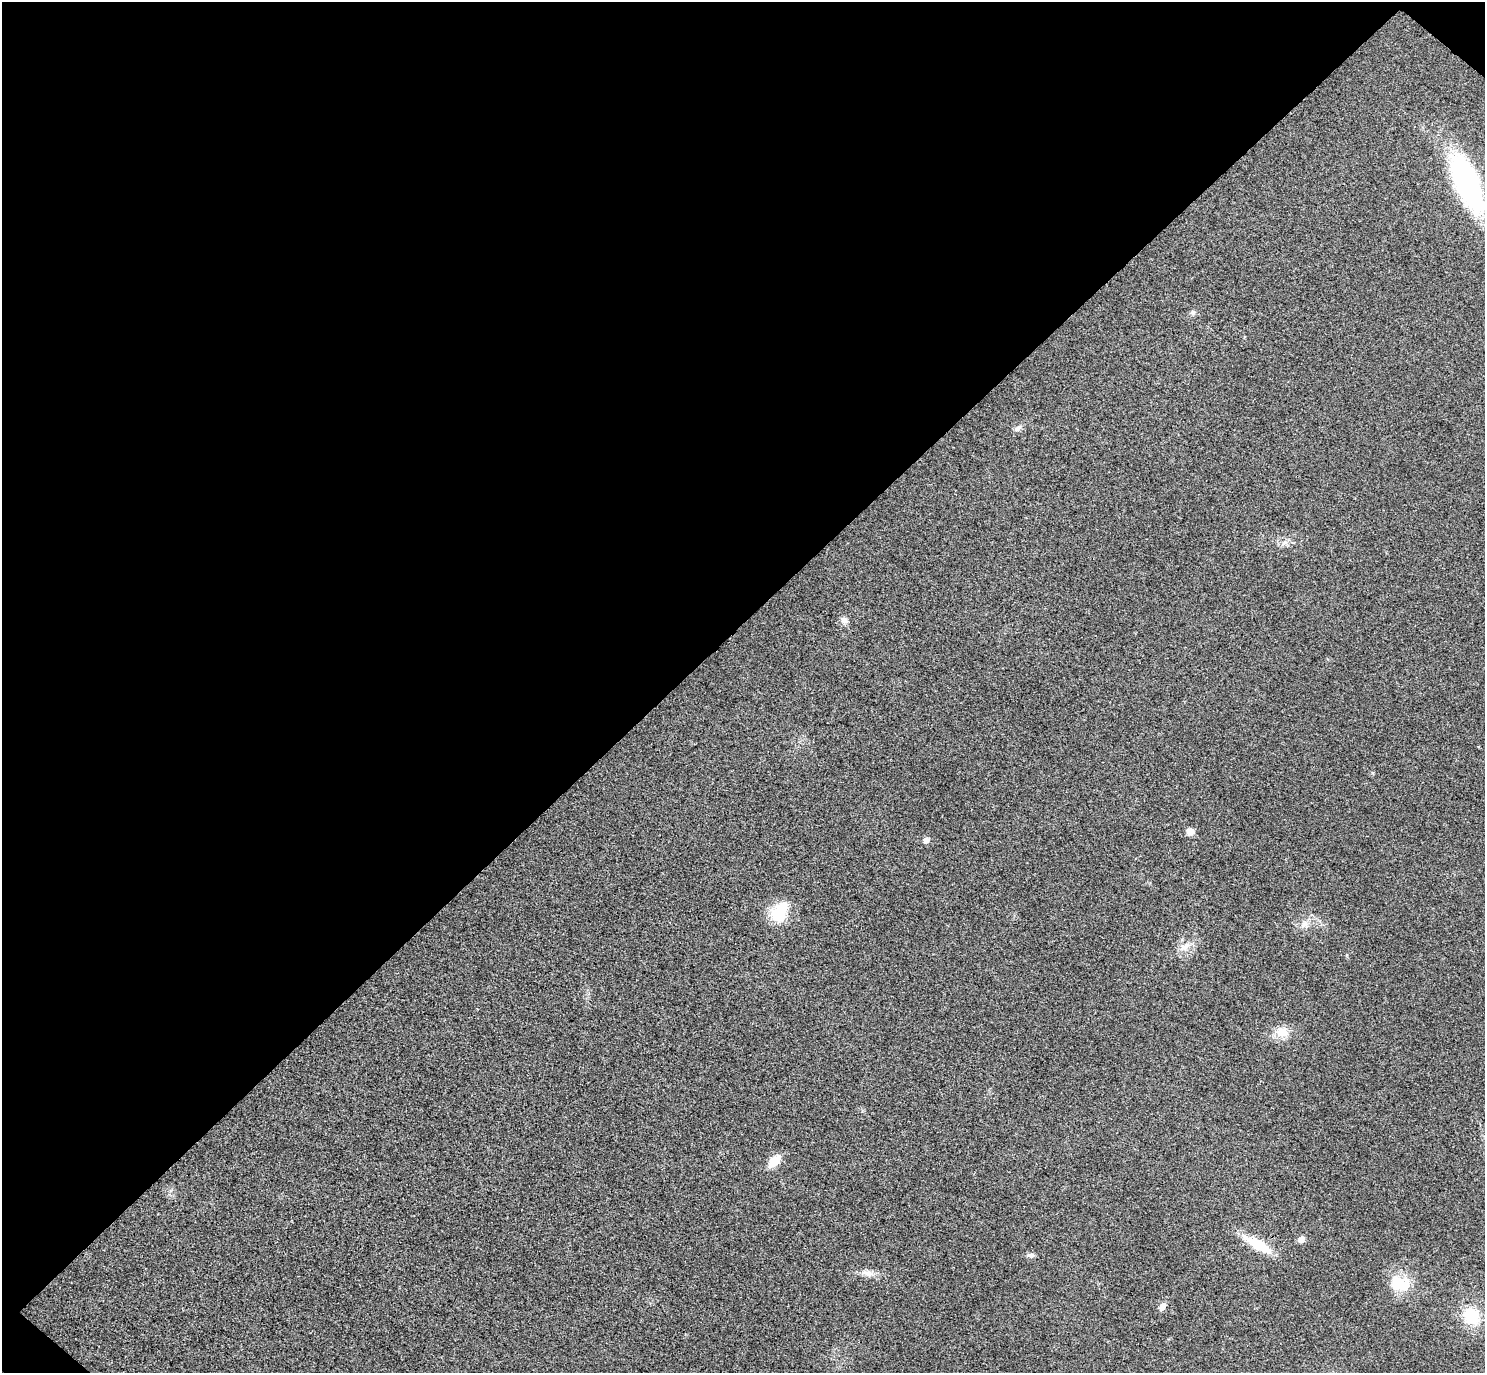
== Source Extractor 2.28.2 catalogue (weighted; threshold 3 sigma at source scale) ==
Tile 2 of 4 x 4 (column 2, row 1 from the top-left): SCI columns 1529-3011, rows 4315-5685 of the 6023 x 6026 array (HDU 1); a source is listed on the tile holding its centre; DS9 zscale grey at full resolution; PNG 1487 x 1375 px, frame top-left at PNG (2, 2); no overlay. Shown black and unused: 46% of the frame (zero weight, under 3 of 4 exposures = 6% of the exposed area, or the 3 px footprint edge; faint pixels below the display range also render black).
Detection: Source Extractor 2.28.2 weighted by HDU 2 'WHT'; one run over the whole footprint, this tile lists its part. Background 0.0272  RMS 0.0062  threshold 0.0281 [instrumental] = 3 sigma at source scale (4.5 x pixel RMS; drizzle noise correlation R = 1.50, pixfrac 1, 0.05/0.05 arcsec/px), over >= 5 px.
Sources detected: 19; all 19 listed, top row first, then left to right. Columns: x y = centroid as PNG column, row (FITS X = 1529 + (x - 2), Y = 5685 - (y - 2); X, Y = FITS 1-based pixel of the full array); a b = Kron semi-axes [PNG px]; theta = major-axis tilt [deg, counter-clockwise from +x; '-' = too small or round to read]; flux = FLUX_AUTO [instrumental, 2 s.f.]
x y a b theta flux
1467 182 68 24 -67 120
1193 312 7 7 - 1.8
1018 428 11 6 38 2.6
1284 543 10 7 30 3
844 620 10 8 -40 3.4
1190 832 6 6 - 6.1
926 840 7 6 - 2.9
780 912 28 19 59 20
1304 924 12 12 - 5.2
1185 947 20 10 36 7.3
1282 1032 17 14 -13 9.5
774 1161 18 9 46 9.8
1301 1239 8 7 - 2.9
1258 1245 28 9 -29 24
1031 1255 11 6 -12 1.8
867 1273 19 8 -11 5.2
1400 1284 25 19 -16 21
1162 1306 11 7 56 3.1
1471 1316 21 18 -50 23
Isophote crosses this tile's border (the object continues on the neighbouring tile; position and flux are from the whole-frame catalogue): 1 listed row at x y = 1467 182